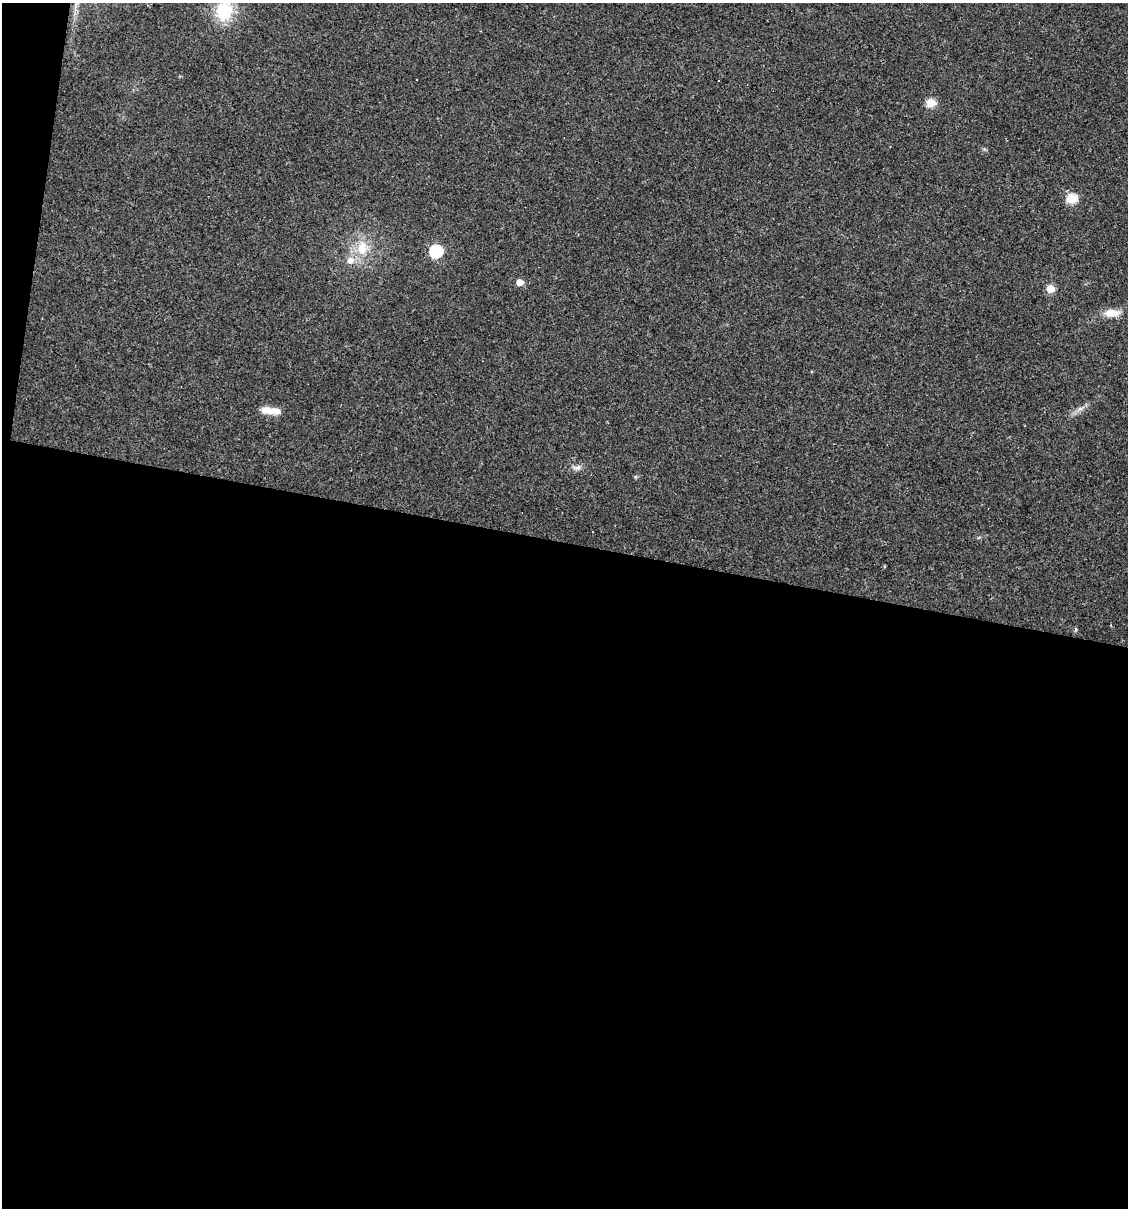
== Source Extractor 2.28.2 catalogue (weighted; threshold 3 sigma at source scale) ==
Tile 13 of 4 x 4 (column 1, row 4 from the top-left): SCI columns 113-1238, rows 1-1206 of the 4845 x 4824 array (HDU 1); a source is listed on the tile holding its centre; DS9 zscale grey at full resolution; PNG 1130 x 1210 px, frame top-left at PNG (2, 3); no overlay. Shown black and unused: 56% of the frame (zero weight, under 3 of 4 exposures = <1% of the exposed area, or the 3 px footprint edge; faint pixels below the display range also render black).
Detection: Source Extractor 2.28.2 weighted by HDU 2 'WHT'; one run over the whole footprint, this tile lists its part. Background 0.0911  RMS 0.0055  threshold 0.0247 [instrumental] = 3 sigma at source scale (4.5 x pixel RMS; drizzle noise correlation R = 1.50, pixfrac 1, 0.05/0.05 arcsec/px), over >= 5 px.
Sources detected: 15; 1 cosmic-ray / hot-pixel residue — not listed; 2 inside a brighter listed object's ellipse — not listed separately; the other 12 listed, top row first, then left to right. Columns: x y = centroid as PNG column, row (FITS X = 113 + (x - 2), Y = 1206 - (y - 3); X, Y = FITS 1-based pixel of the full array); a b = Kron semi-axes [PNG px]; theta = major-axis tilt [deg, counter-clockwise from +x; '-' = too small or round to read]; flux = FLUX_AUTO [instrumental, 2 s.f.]
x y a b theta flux
224 11 21 18 74 23
416 80 3 2 - 0.54
931 103 5 5 - 22
1072 199 6 5 - 32
362 248 22 14 83 12
436 251 6 6 - 72
519 282 5 5 - 8.2
1050 289 5 5 - 17
1111 313 19 9 1 6.8
1080 409 7 4 18 1.4
267 410 19 8 -5 5.7
577 467 14 5 12 2.2